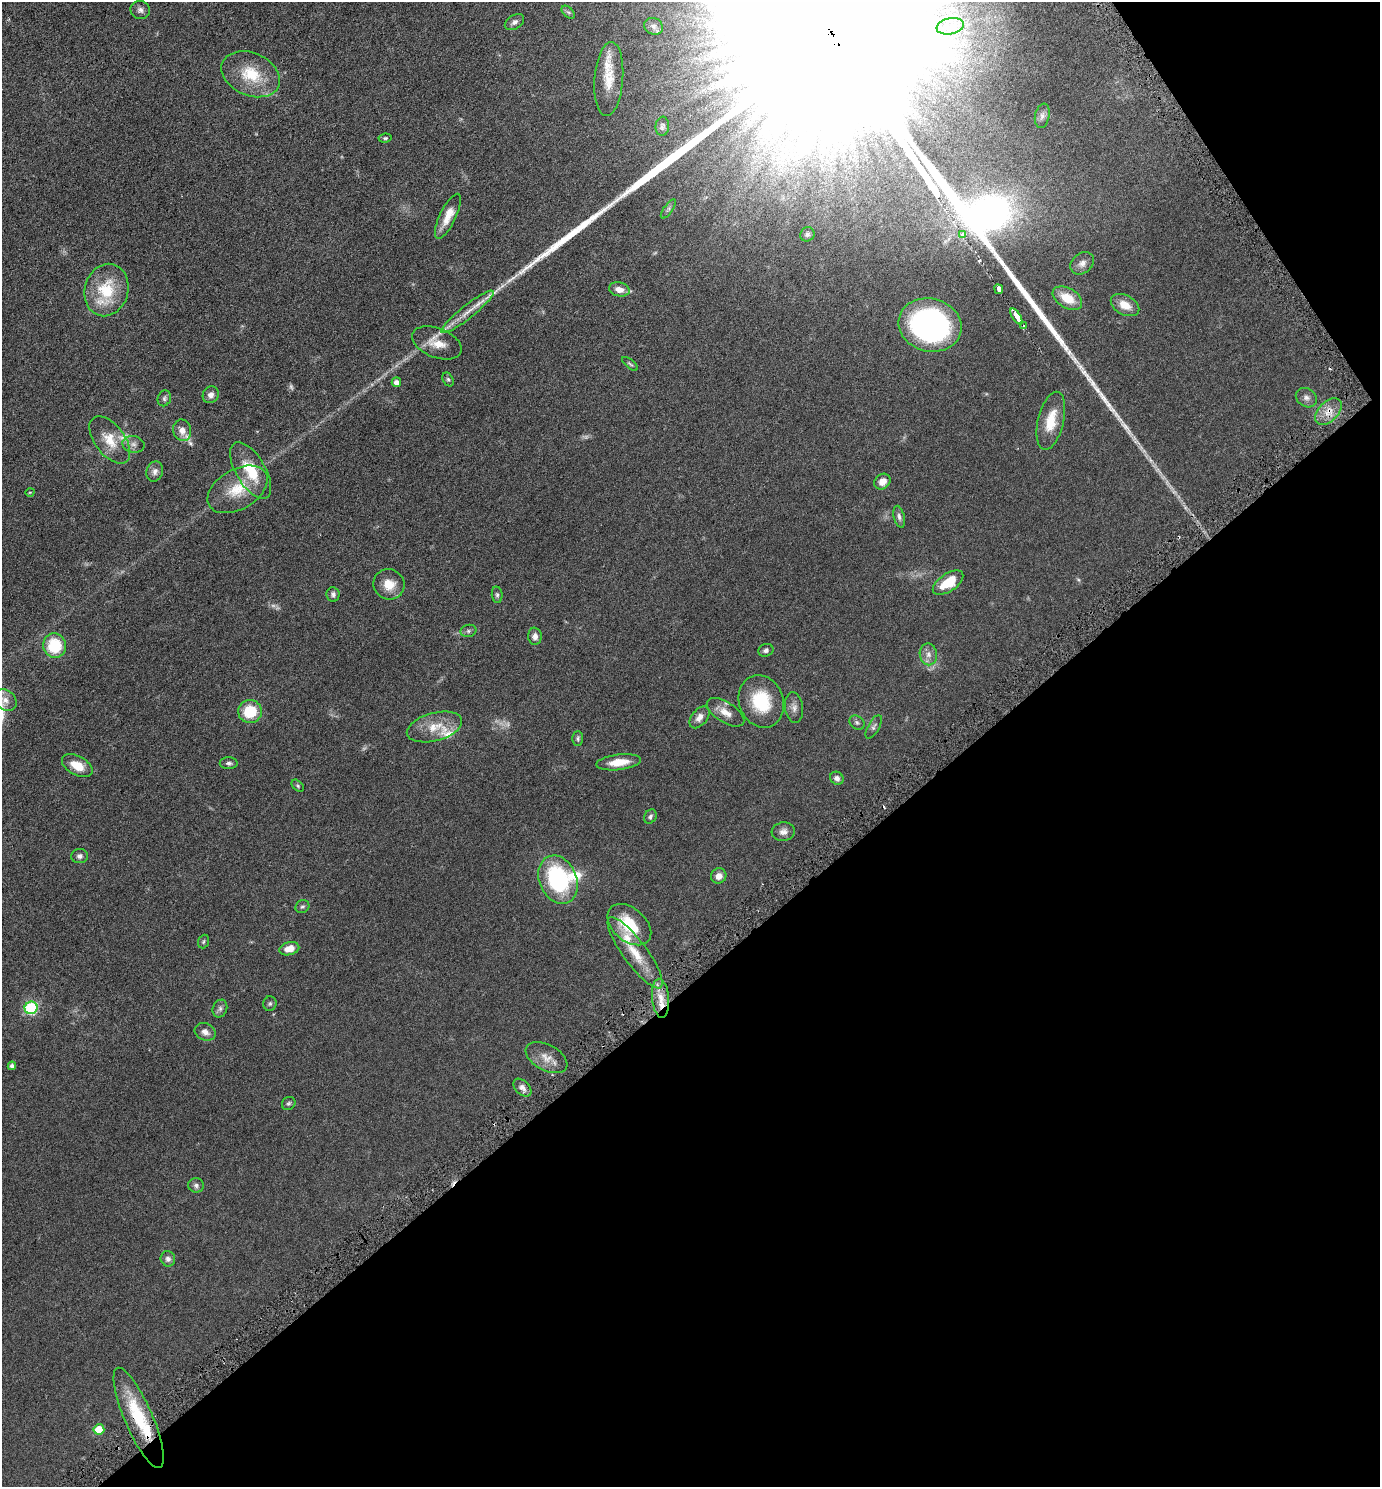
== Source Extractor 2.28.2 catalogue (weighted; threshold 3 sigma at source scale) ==
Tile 12 of 4 x 4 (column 4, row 3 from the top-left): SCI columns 4288-5665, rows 1501-2985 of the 5961 x 5968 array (HDU 1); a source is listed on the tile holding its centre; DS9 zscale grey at full resolution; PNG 1382 x 1489 px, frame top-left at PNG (2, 2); each listed source drawn as its Kron ellipse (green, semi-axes under 4 px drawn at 4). Shown black and unused: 37% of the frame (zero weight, under 3 of 6 exposures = <1% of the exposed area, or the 3 px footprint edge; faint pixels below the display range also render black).
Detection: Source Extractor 2.28.2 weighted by HDU 2 'WHT'; one run over the whole footprint, this tile lists its part. Background 0.0522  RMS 0.0058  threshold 0.0237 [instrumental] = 3 sigma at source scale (4.09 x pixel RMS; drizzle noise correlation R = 1.36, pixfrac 0.8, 0.05/0.05 arcsec/px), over >= 5 px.
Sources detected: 109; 6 too faint to see at this stretch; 4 cosmic-ray / hot-pixel residue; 2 long thin detections or spike segments (spike, bleed or trail) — neither listed nor drawn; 8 inside a brighter listed object's ellipse — not listed separately; the other 89 listed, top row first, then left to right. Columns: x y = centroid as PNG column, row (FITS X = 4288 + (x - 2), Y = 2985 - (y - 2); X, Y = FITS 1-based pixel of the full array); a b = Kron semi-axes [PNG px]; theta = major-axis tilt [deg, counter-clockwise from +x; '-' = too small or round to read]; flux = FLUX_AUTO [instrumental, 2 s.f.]
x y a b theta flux
140 10 10 9 - 2
568 12 8 4 -44 0.97
514 22 10 7 33 1.8
653 26 10 8 -25 2.1
950 26 14 8 11 4.5
251 74 30 21 -23 18
609 79 37 14 86 10
1042 116 12 7 79 2.1
662 126 9 6 84 1.2
385 138 6 4 9 0.77
668 209 11 4 54 1.3
448 216 24 8 64 6.7
807 234 7 6 - 1.2
963 234 4 3 - 9.2
1082 263 13 10 38 2.8
619 289 10 7 -11 4.1
999 289 5 4 - 39
106 290 26 21 74 21
1067 298 16 9 -31 9.5
1125 305 15 9 -28 6.4
468 312 33 6 38 6.2
1016 316 9 4 -58 74
930 325 32 26 -14 110
1023 326 4 3 - 1.1
437 343 26 14 -21 8.1
630 364 9 3 -40 0.75
448 379 7 5 -62 0.82
396 382 5 4 - 2.3
211 395 9 7 55 2.2
164 398 8 6 65 1.2
1306 398 11 9 -33 2.2
1328 411 16 9 46 5.3
1051 421 30 13 76 11
182 430 11 9 -78 3.5
110 440 27 15 -53 10
133 444 11 8 -10 2.5
155 471 10 8 72 2.1
251 471 32 14 -59 16
882 482 8 7 - 3.9
237 489 33 20 30 15
30 492 4 3 - 0.39
899 517 11 5 -76 1.5
948 583 17 9 34 12
389 584 16 15 - 7.4
333 594 7 6 - 1.4
497 595 8 5 -83 1.1
468 631 8 6 15 1.2
535 636 8 7 - 2.4
55 645 12 11 - 19
766 650 8 6 20 1.3
928 654 11 8 -80 2.8
6 700 12 9 -46 3.3
761 701 27 22 -70 22
794 708 15 9 -82 2.8
250 711 12 11 - 15
725 712 21 10 -32 5.4
699 717 12 7 51 3
857 723 8 6 -40 1.2
434 727 28 14 15 10
874 727 13 5 61 1.6
578 738 7 5 89 0.96
619 762 22 7 7 8.5
229 763 9 6 0 1.3
77 766 17 9 -29 7.6
837 778 7 6 - 1.9
298 786 7 4 -42 0.79
650 816 7 6 - 1.2
783 832 11 9 5 2.6
80 856 8 7 - 1.6
719 876 8 7 - 3
558 880 25 18 -67 54
302 907 7 6 - 1
629 925 25 16 -41 18
203 942 7 5 71 0.76
289 949 10 6 13 5.1
635 953 43 12 -54 13
661 998 20 8 -85 6.7
270 1004 7 6 - 1
31 1008 6 6 - 51
220 1009 9 7 68 1.4
205 1032 11 8 -26 2.8
547 1058 22 13 -28 6
12 1066 4 4 - 1.4
522 1088 11 7 -43 2.4
289 1103 7 6 - 0.96
196 1185 8 7 - 1.4
168 1259 8 7 - 1.7
139 1418 54 14 -67 27
99 1429 5 5 - 15
Overlapping masked pixels (flux is a lower limit): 2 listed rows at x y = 1328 411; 139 1418